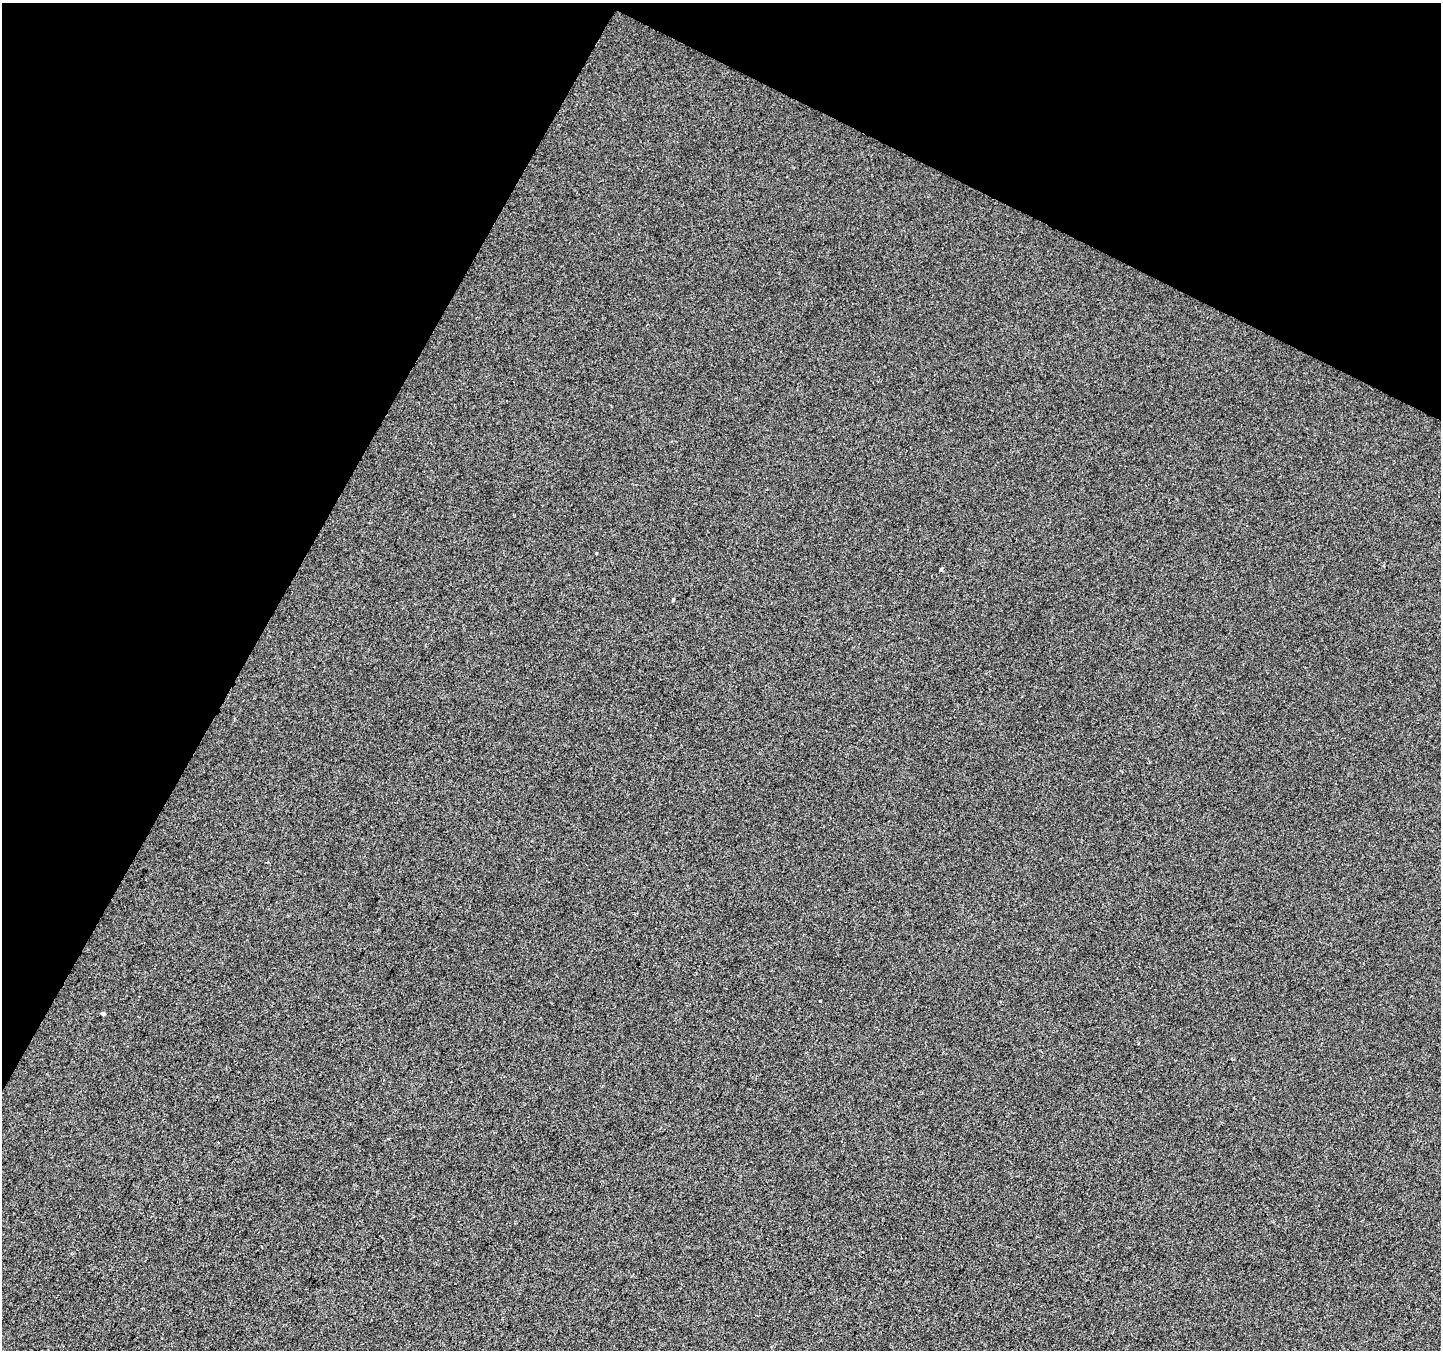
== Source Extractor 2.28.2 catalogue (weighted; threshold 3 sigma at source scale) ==
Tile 2 of 4 x 4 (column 2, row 1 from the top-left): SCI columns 1448-2886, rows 4313-5660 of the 5763 x 5861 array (HDU 1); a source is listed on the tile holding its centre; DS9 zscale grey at full resolution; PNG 1443 x 1352 px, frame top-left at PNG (2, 3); no overlay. Shown black and unused: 26% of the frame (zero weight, under 2 of 3 exposures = <1% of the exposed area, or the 3 px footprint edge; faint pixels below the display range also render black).
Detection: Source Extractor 2.28.2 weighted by HDU 2 'WHT'; one run over the whole footprint, this tile lists its part. Background 0.00112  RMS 0.0057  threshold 0.0257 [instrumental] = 3 sigma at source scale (4.5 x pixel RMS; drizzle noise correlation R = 1.50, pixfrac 1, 0.0396/0.0396 arcsec/px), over >= 5 px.
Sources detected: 4; all 4 listed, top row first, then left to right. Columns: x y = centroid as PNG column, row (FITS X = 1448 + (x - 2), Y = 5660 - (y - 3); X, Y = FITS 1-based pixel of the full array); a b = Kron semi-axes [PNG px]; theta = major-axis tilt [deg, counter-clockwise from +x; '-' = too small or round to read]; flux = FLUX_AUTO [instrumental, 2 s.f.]
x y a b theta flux
597 553 3 3 - 1
941 569 4 3 - 0.97
673 600 4 3 - 0.63
103 1014 4 3 - 4.1